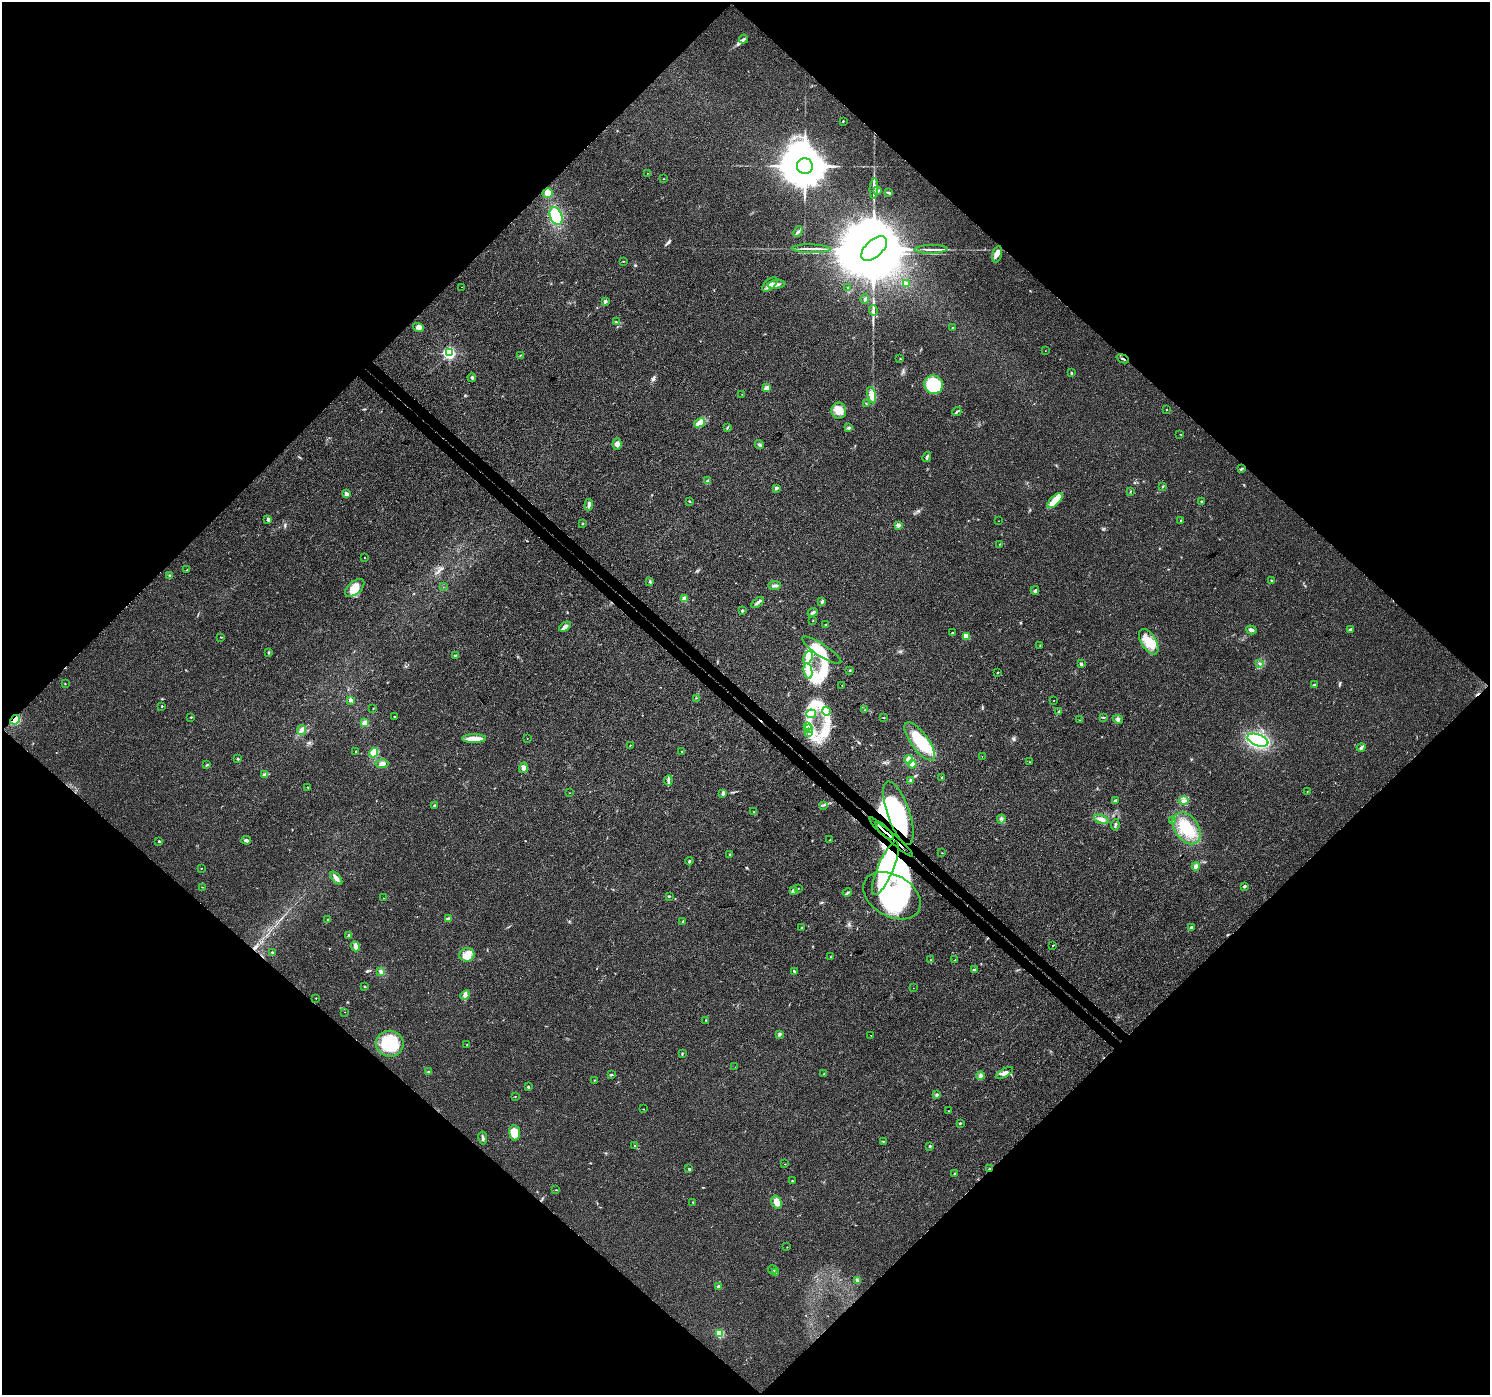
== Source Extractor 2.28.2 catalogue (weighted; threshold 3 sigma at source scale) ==
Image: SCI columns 79-6028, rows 297-5868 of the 6101 x 6099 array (HDU 1 of 3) = the unmasked area's bounding box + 8 px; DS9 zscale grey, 4 x 4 block average (1 PNG px = mean of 4 x 4 image px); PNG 1492 x 1397 px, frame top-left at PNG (2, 2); each listed source drawn as its Kron ellipse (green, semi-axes under 4 px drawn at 4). Shown black and unused: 51% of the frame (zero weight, under 3 of 4 exposures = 7% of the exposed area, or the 3 px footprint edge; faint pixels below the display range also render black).
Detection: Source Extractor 2.28.2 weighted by HDU 2 'WHT'. Background 0.0206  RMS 0.0036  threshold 0.0164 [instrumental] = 3 sigma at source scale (4.5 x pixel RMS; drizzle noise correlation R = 1.50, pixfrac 1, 0.0396/0.0396 arcsec/px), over >= 5 px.
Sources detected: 259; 6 inside a brighter object's white glare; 2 cosmic-ray / hot-pixel residue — neither listed nor drawn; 2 coinciding with a brighter row at this scale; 12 inside a brighter listed object's ellipse — not listed separately; the other 237 listed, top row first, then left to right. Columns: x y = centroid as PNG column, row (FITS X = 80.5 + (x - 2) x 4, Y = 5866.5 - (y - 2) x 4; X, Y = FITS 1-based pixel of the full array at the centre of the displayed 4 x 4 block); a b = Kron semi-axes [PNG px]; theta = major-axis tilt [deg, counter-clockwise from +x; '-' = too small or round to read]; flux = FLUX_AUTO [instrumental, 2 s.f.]
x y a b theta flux
743 39 5 2 - 3.3
843 121 2 2 - 2.2
805 166 8 8 - 8900
647 173 2 2 - 0.5
664 179 2 2 - 0.83
874 189 10 2 87 9.1
878 191 3 2 - 2.3
548 193 5 4 - 16
889 193 3 2 - 2.1
556 216 9 6 -69 66
798 232 6 2 47 4
811 249 19 2 -1 12
874 249 16 8 42 40000
931 249 16 2 1 10
997 254 8 4 75 11
623 261 2 2 - 0.83
906 283 3 2 - 2.3
770 284 9 5 43 13
776 284 9 3 5 9.6
462 287 2 2 - 1.5
847 287 2 2 - 1.1
865 299 5 2 - 3
605 301 2 2 - 16
873 311 5 2 - 5
616 322 2 2 - 1.3
419 327 6 4 -16 11
952 328 2 2 - 1.2
1045 351 2 2 - 0.43
449 353 2 2 - 350
521 355 2 2 - 0.87
900 359 2 2 - 1
1123 359 6 2 -23 2.8
1071 373 3 2 - 2.2
472 378 4 2 - 2.6
934 385 9 9 - 120
766 388 2 2 - 38
742 394 2 2 - 0.51
871 395 8 4 -76 18
866 404 2 2 - 0.88
1167 409 2 2 - 0.96
839 411 8 7 - 27
957 412 4 2 - 3.1
700 423 6 3 31 22
727 428 3 2 - 2
848 428 4 3 - 3.6
1180 434 2 2 - 0.65
617 444 5 4 - 9.9
759 444 4 3 - 4
927 457 5 2 - 3.7
1242 469 4 2 - 2.3
707 481 3 3 - 2.9
1163 487 2 2 - 1.2
776 488 3 2 - 5.7
1130 491 2 2 - 1.2
346 494 3 2 - 11
689 501 2 2 - 1.7
1055 501 10 4 42 20
1201 502 3 2 - 1.9
589 505 6 2 83 8.7
268 520 4 4 - 4.1
998 521 2 2 - 0.45
1181 521 2 2 - 1.2
582 523 3 2 - 1.3
898 525 3 3 - 9.3
1000 544 2 2 - 0.64
365 557 2 2 - 0.87
187 570 2 2 - 1.3
170 576 3 2 - 3.5
650 581 2 2 - 1.7
1272 581 2 2 - 2
775 586 6 2 4 4.5
443 587 2 2 - 0.42
355 588 11 6 41 25
1035 590 4 4 - 4.8
685 599 2 2 - 44
822 602 4 2 - 4.4
757 603 7 3 35 5.9
742 610 2 2 - 3.8
813 612 5 3 - 4.1
813 621 2 2 - 0.79
826 625 2 2 - 1.9
565 627 6 3 33 6.6
1350 629 4 2 - 3.2
1251 630 5 3 - 6
952 633 2 2 - 2
966 636 4 3 - 19
221 637 2 2 - 0.97
1149 642 14 7 -58 40
1040 645 2 2 - 1.2
822 650 23 6 -33 34
269 652 3 2 - 2.1
455 655 3 2 - 1.8
808 657 6 2 66 9.3
1260 663 3 2 - 2.3
1081 664 3 3 - 2.9
850 670 3 2 - 1.6
808 671 8 3 -80 13
997 673 2 2 - 1.1
65 684 2 2 - 0.86
842 685 2 2 - 1.3
1314 685 4 2 - 1.8
696 698 2 2 - 0.87
351 700 3 2 - 6.5
1054 700 2 2 - 0.64
162 706 2 2 - 3.5
373 708 2 2 - 0.95
865 710 2 2 - 0.76
826 711 4 2 - 3.8
1059 711 4 2 - 3
811 714 5 3 - 6.1
395 716 3 2 - 1.9
191 717 2 2 - 1.5
1103 717 3 2 - 2.2
883 718 2 2 - 1.2
1118 719 5 4 - 5.1
15 720 5 4 - 26
1080 720 2 2 - 0.62
365 723 4 3 - 11
808 727 2 2 - 0.93
808 729 2 2 - 0.97
301 730 5 3 - 6.5
809 733 2 2 - 1.3
527 738 2 2 - 1.8
474 739 12 4 0 24
1258 740 11 5 -20 250
920 742 23 8 -54 95
630 745 2 2 - 1.7
1361 747 4 3 - 5.5
682 751 2 2 - 1.3
356 752 2 2 - 1
374 753 5 4 - 20
982 757 2 2 - 0.35
238 759 3 2 - 1.9
909 759 4 4 - 9.8
1030 762 2 2 - 0.85
382 764 7 4 3 8.3
912 764 4 3 - 7.3
207 765 3 2 - 1.9
523 768 5 4 - 7.2
264 774 3 2 - 1.6
942 777 2 2 - 2
668 780 5 2 - 4.5
911 780 3 3 - 3.2
308 787 3 2 - 1.5
1307 791 2 2 - 0.75
569 793 2 2 - 0.56
723 794 4 2 - 2.9
1115 800 3 2 - 3.1
1184 800 5 2 - 2
823 805 3 2 - 1.8
434 806 3 2 - 1.8
753 812 2 2 - 0.78
898 813 33 11 -71 180
1001 819 4 2 - 3.7
1101 819 8 4 -19 9.3
1173 820 2 2 - 0.78
1115 825 5 2 - 2.9
1187 828 17 12 -54 61
882 829 16 2 -42 8.9
246 840 5 3 - 4.3
830 840 2 2 - 2.4
894 840 25 2 -42 8.4
159 841 2 2 - 5.3
942 853 2 2 - 0.62
730 855 3 2 - 1.3
689 861 4 2 - 3
1196 866 4 4 - 7.1
201 868 2 2 - 0.81
885 868 29 8 67 69
336 878 8 3 -47 9.2
1244 886 2 2 - 7.7
202 887 2 2 - 0.78
798 889 2 2 - 1.1
793 890 3 3 - 5.3
847 892 5 2 - 2.7
669 896 3 2 - 1.9
892 896 31 20 -30 180
384 898 2 2 - 1.5
448 919 3 3 - 8.6
328 920 3 2 - 1.7
683 921 3 2 - 1.2
1191 927 2 2 - 5
801 928 2 2 - 1.5
349 935 2 2 - 0.96
1053 945 2 2 - 1.1
355 946 5 3 - 9
272 953 2 2 - 3.1
467 955 8 6 10 27
830 957 2 2 - 1
930 960 2 2 - 1.1
955 960 2 2 - 1.2
975 969 3 2 - 2.3
381 972 4 3 - 4.8
794 972 3 2 - 2.3
364 986 2 2 - 1.9
913 988 2 2 - 1.1
465 995 5 3 - 5.4
316 998 2 2 - 1.5
345 1012 2 2 - 2.1
706 1020 2 2 - 0.89
779 1034 3 3 - 3
871 1035 2 2 - 0.98
390 1044 14 13 - 110
467 1045 2 2 - 1.2
682 1054 3 2 - 1.8
735 1067 2 2 - 0.55
428 1072 3 2 - 2.7
1004 1073 9 4 30 9.7
824 1074 2 2 - 2.4
611 1075 3 2 - 2
980 1076 4 3 - 5.7
594 1080 2 2 - 1.1
528 1087 4 2 - 2.3
937 1095 3 2 - 3.8
515 1096 2 2 - 0.77
643 1109 2 2 - 0.78
949 1111 2 2 - 0.76
960 1123 2 2 - 1.9
515 1133 8 5 -83 41
483 1138 6 2 -81 4.7
883 1141 2 2 - 1.4
634 1145 2 2 - 0.75
930 1146 3 2 - 2.2
785 1164 2 2 - 0.64
689 1169 3 2 - 2.1
989 1169 3 2 - 7.8
955 1174 3 2 - 1.3
792 1181 3 2 - 1.5
556 1190 2 2 - 0.96
693 1202 3 2 - 1.2
777 1202 6 5 - 16
787 1247 2 2 - 0.74
773 1270 4 3 - 3.7
775 1272 3 2 - 1.8
857 1281 4 2 - 2.6
719 1286 2 2 - 13
720 1334 2 2 - 71
Overlapping masked pixels (flux is a lower limit): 8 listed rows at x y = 1123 359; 15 720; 898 813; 882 829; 894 840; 885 868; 892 896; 989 1169
Diffuse or blended objects may show on this block-average render without a row.